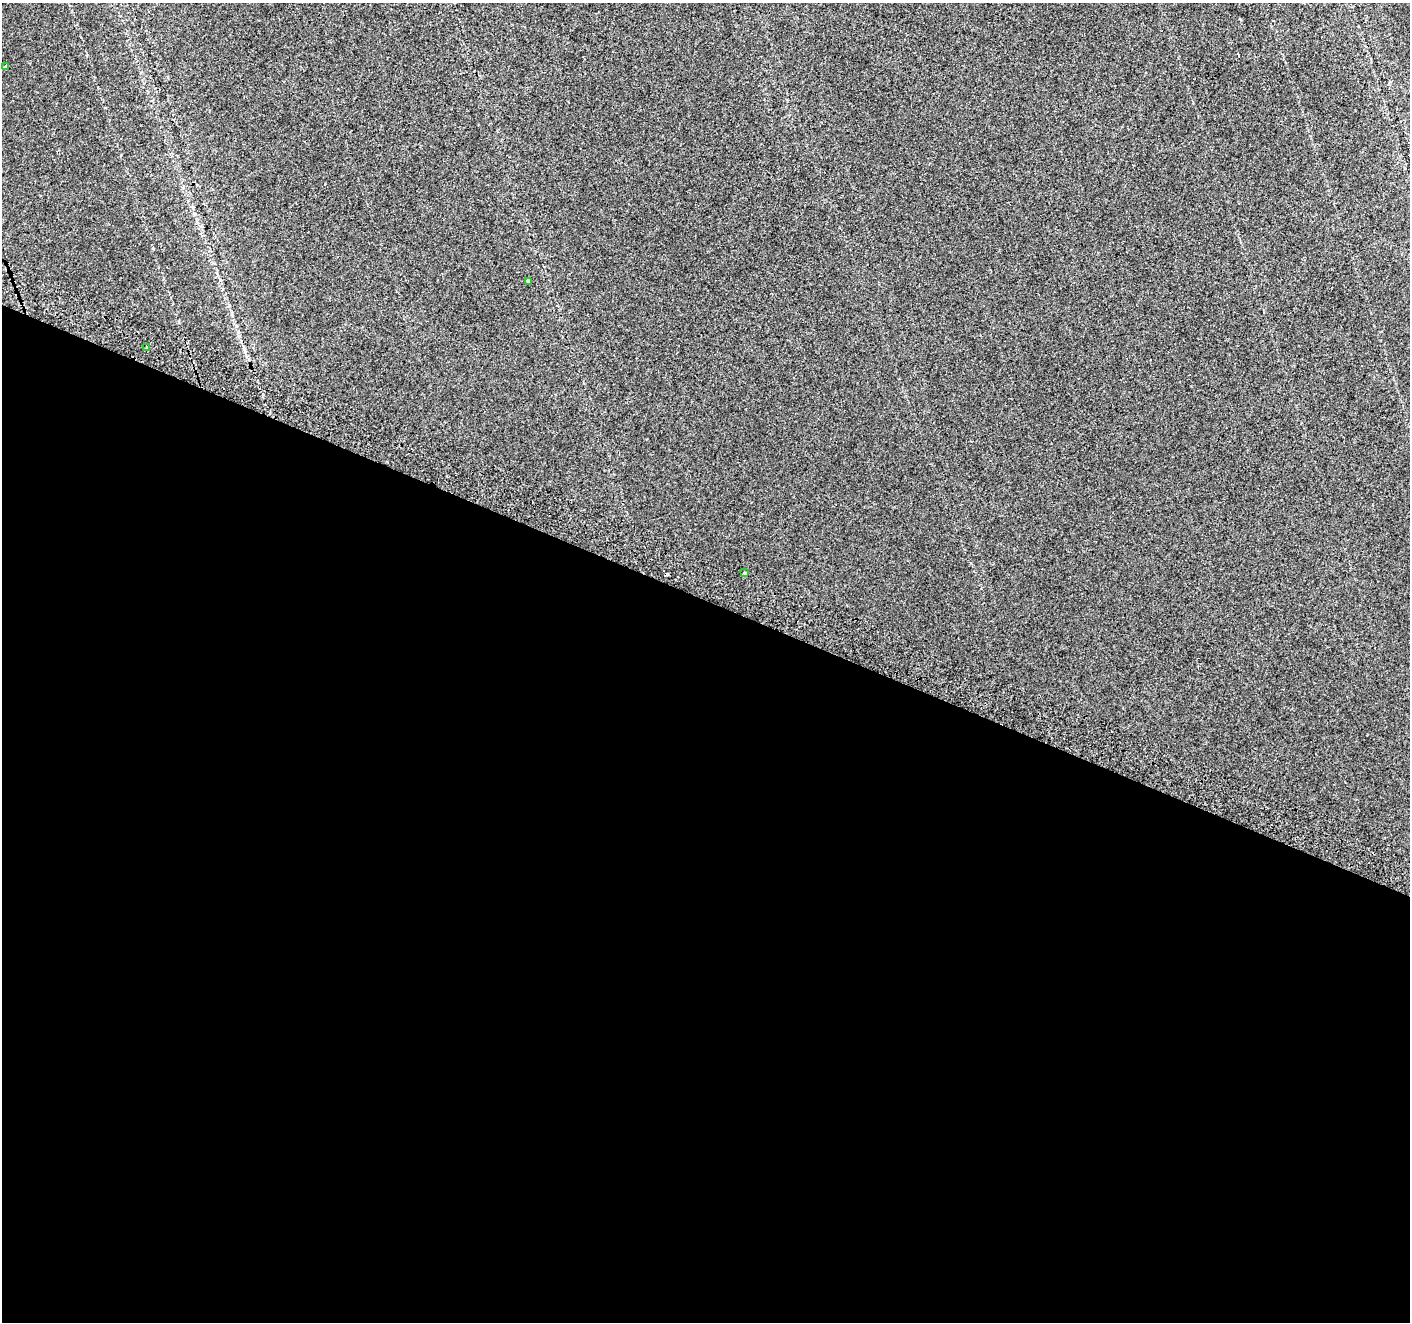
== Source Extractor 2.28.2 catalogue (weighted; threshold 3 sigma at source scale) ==
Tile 14 of 4 x 4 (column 2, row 4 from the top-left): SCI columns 1426-2833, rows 246-1565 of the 5675 x 5835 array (HDU 1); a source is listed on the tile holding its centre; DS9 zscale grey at full resolution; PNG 1412 x 1324 px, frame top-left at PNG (2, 3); each listed source drawn as its Kron ellipse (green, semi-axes under 4 px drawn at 4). Shown black and unused: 55% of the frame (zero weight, under 2 of 3 exposures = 2% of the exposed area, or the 3 px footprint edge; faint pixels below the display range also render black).
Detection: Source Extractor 2.28.2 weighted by HDU 2 'WHT'; one run over the whole footprint, this tile lists its part. Background 0.00739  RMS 0.0069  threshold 0.0312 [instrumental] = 3 sigma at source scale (4.5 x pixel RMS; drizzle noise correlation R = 1.50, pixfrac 1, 0.0396/0.0396 arcsec/px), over >= 5 px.
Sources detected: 7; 3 cosmic-ray / hot-pixel residue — neither listed nor drawn; the other 4 listed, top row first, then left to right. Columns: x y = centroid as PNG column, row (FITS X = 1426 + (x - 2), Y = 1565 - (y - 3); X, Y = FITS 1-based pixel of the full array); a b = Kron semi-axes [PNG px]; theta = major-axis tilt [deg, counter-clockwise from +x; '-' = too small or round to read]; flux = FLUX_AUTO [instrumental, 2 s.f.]
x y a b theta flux
5 66 3 3 - 3.2
528 281 3 3 - 1.6
147 348 3 3 - 1.5
745 573 3 3 - 4.6